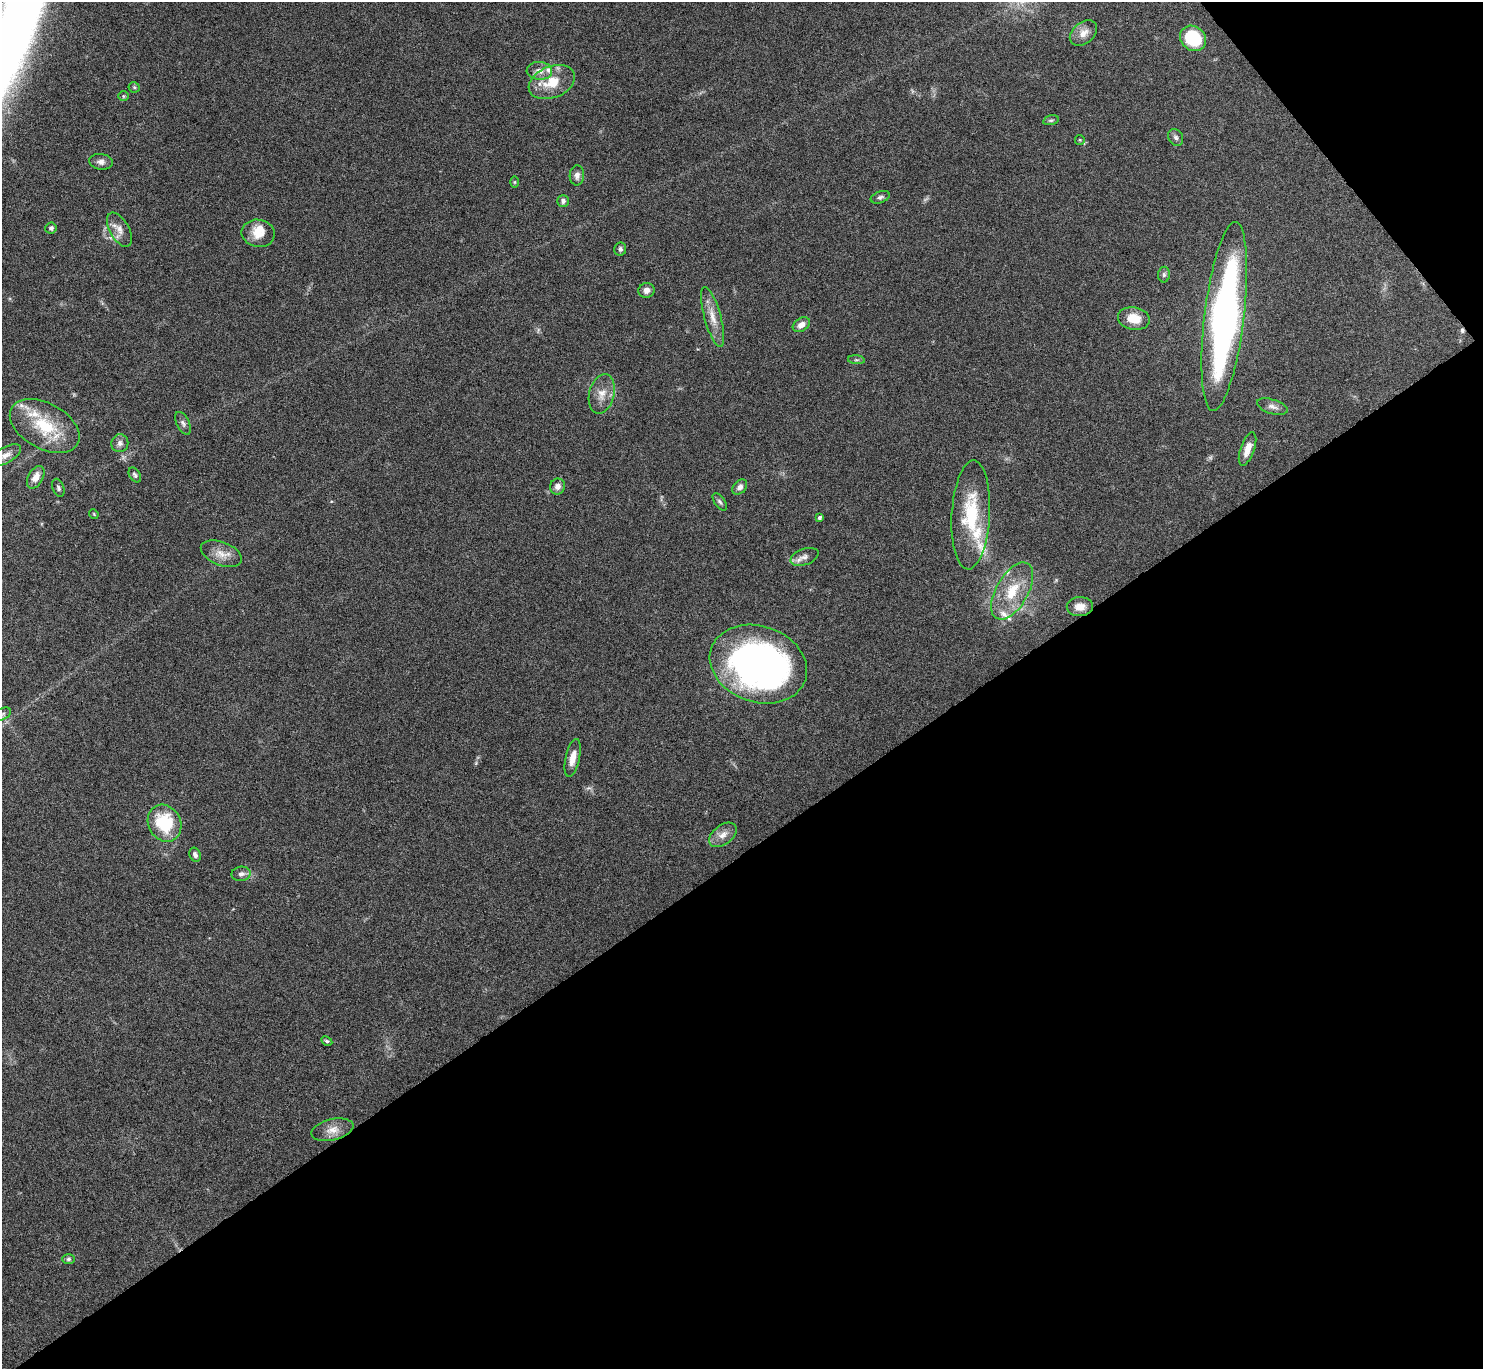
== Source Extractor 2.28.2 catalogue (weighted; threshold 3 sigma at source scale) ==
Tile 12 of 4 x 4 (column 4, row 3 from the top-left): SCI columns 4456-5936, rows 1546-2912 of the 5947 x 5942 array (HDU 1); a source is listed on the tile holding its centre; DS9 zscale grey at full resolution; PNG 1485 x 1371 px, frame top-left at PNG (2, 2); each listed source drawn as its Kron ellipse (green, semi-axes under 4 px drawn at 4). Shown black and unused: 40% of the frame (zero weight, under 4 of 8 exposures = <1% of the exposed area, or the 3 px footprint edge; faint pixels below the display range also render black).
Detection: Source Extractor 2.28.2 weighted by HDU 2 'WHT'; one run over the whole footprint, this tile lists its part. Background 0.0651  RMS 0.005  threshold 0.0203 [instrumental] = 3 sigma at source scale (4.09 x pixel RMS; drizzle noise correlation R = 1.36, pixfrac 0.8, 0.05/0.05 arcsec/px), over >= 5 px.
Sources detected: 63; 1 cosmic-ray / hot-pixel residue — neither listed nor drawn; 7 inside a brighter listed object's ellipse — not listed separately; the other 55 listed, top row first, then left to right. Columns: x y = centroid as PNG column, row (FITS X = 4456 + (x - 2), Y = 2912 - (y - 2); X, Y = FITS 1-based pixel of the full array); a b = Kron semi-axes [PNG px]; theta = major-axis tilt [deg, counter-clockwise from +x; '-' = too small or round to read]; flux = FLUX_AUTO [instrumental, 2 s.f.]
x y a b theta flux
1083 33 15 10 38 4.1
1193 38 14 12 -41 26
539 71 13 9 -2 3.6
552 82 24 15 23 13
134 87 5 5 - 0.67
123 96 5 4 - 0.59
1051 120 8 4 13 0.97
1176 137 9 7 -58 1.4
1080 140 5 5 - 0.57
101 162 12 8 -8 2.3
577 175 10 7 87 2.5
515 182 6 4 89 0.55
880 197 10 5 20 1.4
563 201 6 5 - 1.6
51 228 5 5 - 1
119 230 19 9 -61 4.3
258 233 17 13 -9 7.4
620 249 6 6 - 1.2
1164 275 8 6 89 1.1
647 290 8 7 - 2.2
1224 316 95 20 83 180
713 317 31 8 -74 6.4
1134 319 16 11 -11 8.3
801 325 9 6 32 3
856 360 8 3 -5 0.71
602 394 20 12 76 5.9
1272 407 16 7 -17 2.5
183 423 12 6 -64 1.5
45 426 38 23 -28 25
120 443 9 8 - 1.9
1247 449 17 7 70 4.7
6 455 17 8 29 3.2
135 475 8 5 -57 1
36 477 12 7 60 4.1
557 486 8 7 - 2.4
740 487 8 6 47 2.1
58 488 9 5 -70 1.2
720 502 10 5 -55 1.1
94 514 5 4 - 0.5
971 515 54 19 87 28
820 518 4 3 - 0.96
221 554 21 11 -21 5.7
804 557 14 8 19 2.6
1012 591 31 16 60 16
1080 607 13 9 1 4.8
758 664 50 38 -19 200
3 714 9 5 27 1.2
573 758 19 7 78 5
165 823 19 16 -61 23
723 835 15 9 37 3.9
195 855 7 5 -67 1.6
241 874 9 7 9 1.9
327 1041 6 4 -27 0.75
332 1130 21 10 14 5
68 1259 6 5 - 0.94
Isophote crosses this tile's border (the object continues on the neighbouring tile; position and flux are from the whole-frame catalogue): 1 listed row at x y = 3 714